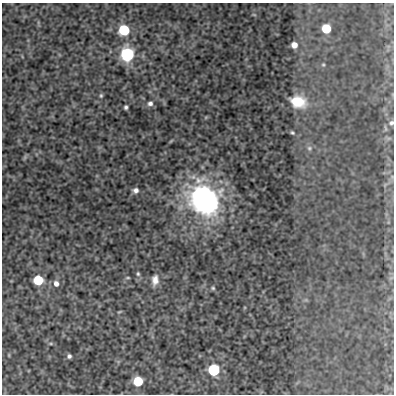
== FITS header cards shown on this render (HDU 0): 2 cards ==
NAXIS1  =                  392
NAXIS2  =                  392

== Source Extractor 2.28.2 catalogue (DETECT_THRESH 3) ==
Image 392 x 392 px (HDU 0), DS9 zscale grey, 1 PNG px = 1 image px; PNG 396 x 396 px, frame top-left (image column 1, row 392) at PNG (2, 3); no overlay
Background 127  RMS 0.49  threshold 1.48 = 3 sigma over >= 5 px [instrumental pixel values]
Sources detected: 25; all 25 listed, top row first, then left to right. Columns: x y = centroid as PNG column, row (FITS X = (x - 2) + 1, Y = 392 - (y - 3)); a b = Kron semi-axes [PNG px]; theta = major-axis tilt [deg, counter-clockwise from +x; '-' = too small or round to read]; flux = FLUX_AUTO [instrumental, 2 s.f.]
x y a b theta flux
326 29 6 6 - 2000
124 30 6 6 - 3800
294 45 5 5 - 240
127 54 6 6 - 9600
323 65 5 4 - 38
101 96 6 4 90 50
298 102 15 11 -15 690
150 103 7 6 - 110
126 107 4 3 - 66
391 123 6 5 - 70
292 133 4 3 - 41
309 148 7 6 - 80
136 190 6 6 - 120
204 200 25 20 -40 8000
138 274 6 4 -75 51
128 278 6 3 8 36
38 280 6 6 - 2400
155 280 12 7 85 240
56 284 7 6 - 170
213 288 5 4 - 43
119 312 5 3 - 30
51 343 6 4 0 42
69 356 5 5 - 81
213 370 6 6 - 5500
138 381 6 6 - 2400
At the frame edge (FLAGS 8, measured only in part): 1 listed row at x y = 391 123